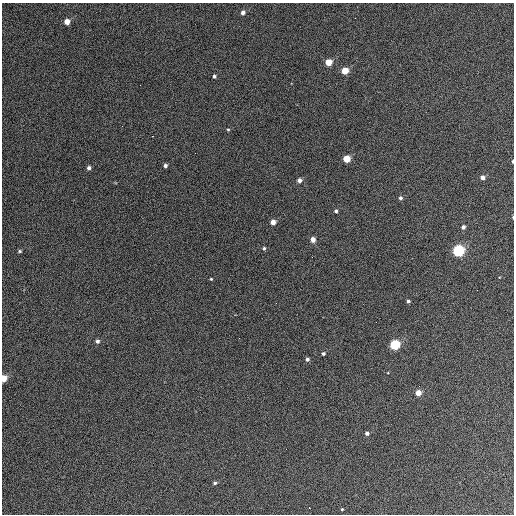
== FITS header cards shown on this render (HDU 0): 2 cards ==
NAXIS1  =                  512 / Axis length
NAXIS2  =                  512 / Axis length

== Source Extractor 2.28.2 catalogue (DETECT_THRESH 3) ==
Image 512 x 512 px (HDU 0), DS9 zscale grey, 1 PNG px = 1 image px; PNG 516 x 516 px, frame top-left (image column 1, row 512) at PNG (2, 3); no overlay
Background 475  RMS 23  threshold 67.7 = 3 sigma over >= 5 px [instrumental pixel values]
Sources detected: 34; all 34 listed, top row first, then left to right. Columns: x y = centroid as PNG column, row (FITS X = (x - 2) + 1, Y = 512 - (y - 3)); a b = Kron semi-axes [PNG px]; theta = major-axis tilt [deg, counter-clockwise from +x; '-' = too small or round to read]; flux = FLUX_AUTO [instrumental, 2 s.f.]
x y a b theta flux
243 12 5 5 - 5800
67 22 4 4 - 15000
328 62 5 4 - 26000
345 71 5 5 - 34000
214 76 4 3 - 2700
228 129 4 3 - 1600
347 159 5 5 - 32000
513 161 3 2 - 2000
165 166 4 3 - 3700
89 168 4 4 - 4400
482 177 5 4 - 6900
299 180 4 4 - 6200
400 198 4 4 - 3400
336 211 4 4 - 2700
513 217 4 2 - 1500
273 222 4 4 - 12000
463 227 4 4 - 4400
313 240 5 4 - 11000
264 248 4 3 - 2300
20 251 4 3 - 2200
458 251 5 5 - 240000
312 257 2 2 - 710
211 279 3 3 - 1400
408 301 4 3 - 2900
97 341 5 4 - 4300
395 345 5 5 - 130000
323 353 4 4 - 2800
307 359 4 4 - 4000
4 378 5 4 - 24000
418 393 4 4 - 18000
367 433 4 4 - 4300
215 483 5 4 - 2700
309 508 2 2 - 2700
342 509 3 3 - 1400
At the frame edge (FLAGS 8, measured only in part): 3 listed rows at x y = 513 161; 513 217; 4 378